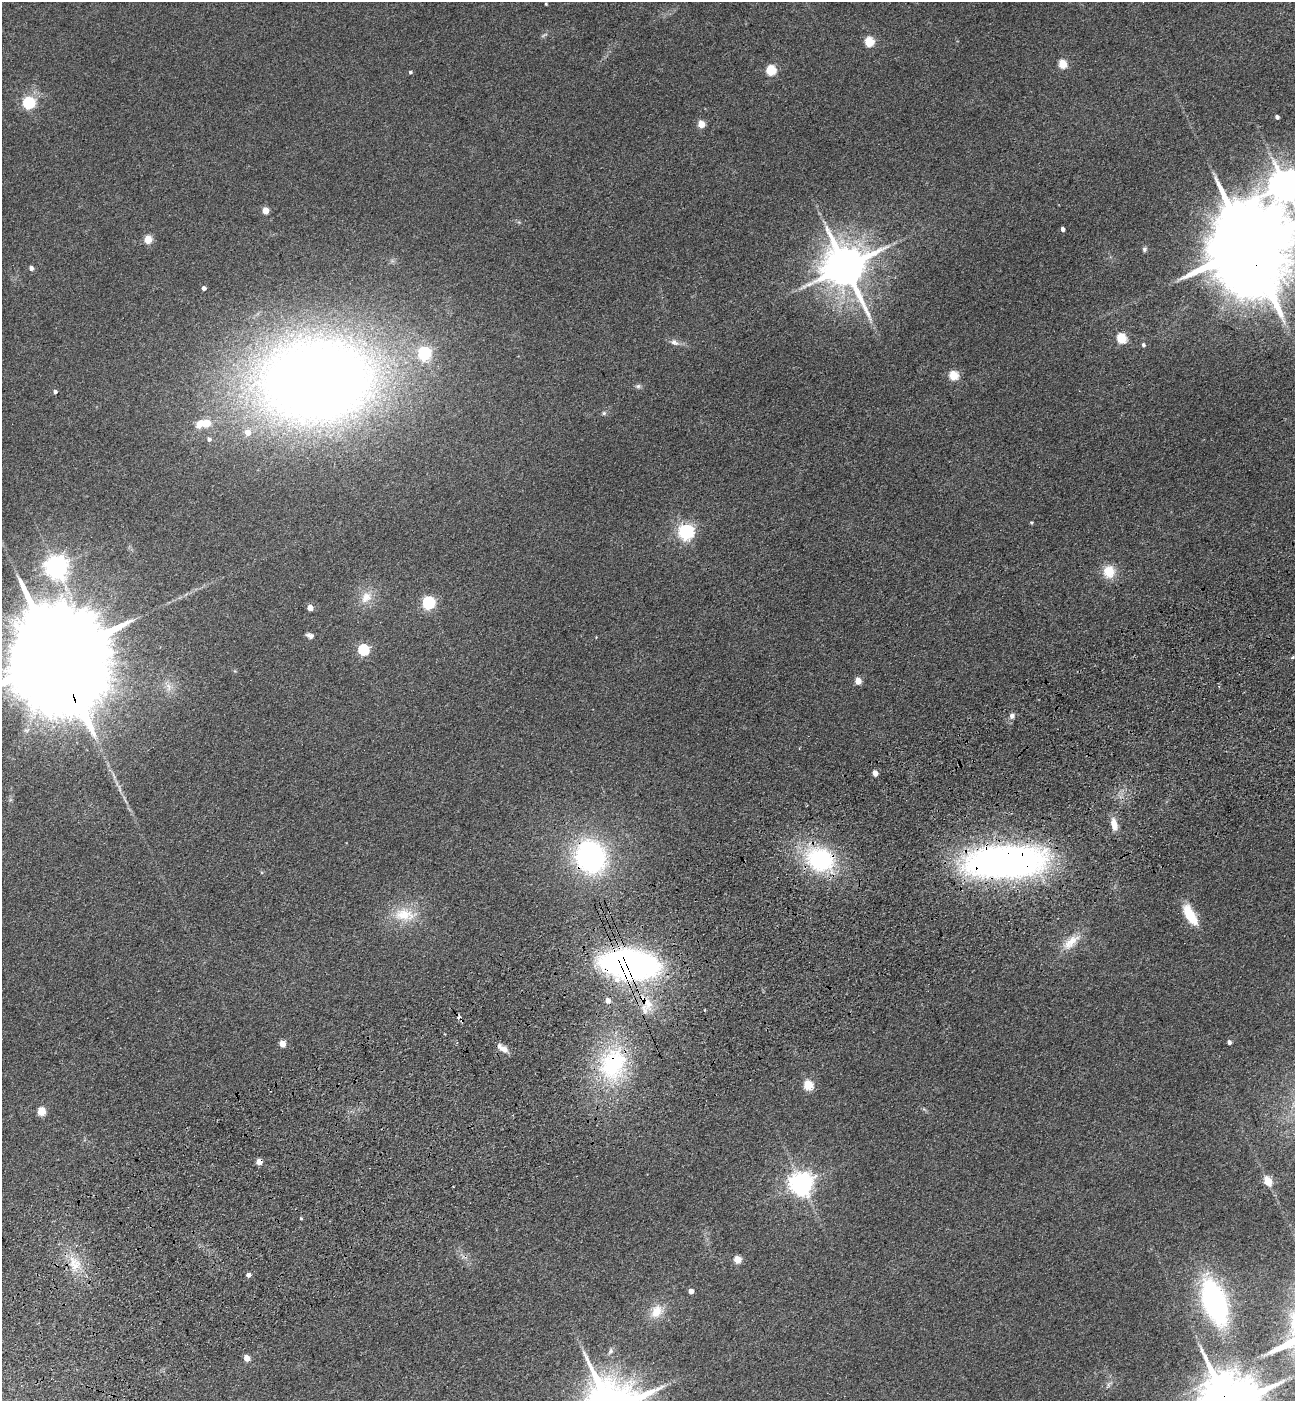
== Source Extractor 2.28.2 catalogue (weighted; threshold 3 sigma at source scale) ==
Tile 7 of 4 x 4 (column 3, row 2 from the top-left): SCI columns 2932-4224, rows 2911-4309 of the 5732 x 5819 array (HDU 1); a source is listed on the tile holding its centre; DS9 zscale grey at full resolution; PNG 1297 x 1403 px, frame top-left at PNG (2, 2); no overlay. Shown black and unused: <1% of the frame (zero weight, under 3 of 4 exposures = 6% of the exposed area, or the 3 px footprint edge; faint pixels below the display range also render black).
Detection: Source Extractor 2.28.2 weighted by HDU 2 'WHT'; one run over the whole footprint, this tile lists its part. Background 0.192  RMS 0.0084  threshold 0.038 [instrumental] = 3 sigma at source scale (4.5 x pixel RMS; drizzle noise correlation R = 1.50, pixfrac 1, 0.05/0.05 arcsec/px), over >= 5 px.
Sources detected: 76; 1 too faint to see at this stretch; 4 cosmic-ray / hot-pixel residue — not listed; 1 inside a brighter listed object's ellipse — not listed separately; the other 70 listed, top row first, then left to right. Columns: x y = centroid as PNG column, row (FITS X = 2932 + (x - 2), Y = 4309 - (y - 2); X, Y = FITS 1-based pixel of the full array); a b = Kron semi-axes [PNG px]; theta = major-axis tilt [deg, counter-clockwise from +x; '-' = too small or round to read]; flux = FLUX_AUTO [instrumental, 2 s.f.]
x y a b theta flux
546 4 3 3 - 0.86
869 42 5 5 - 45
1063 64 5 5 - 33
771 70 5 5 - 54
410 72 4 4 - 1.4
28 103 6 5 - 110
1277 117 4 4 - 2.5
701 124 5 5 - 19
1285 185 10 9 - 1600
265 211 5 4 - 14
1063 229 4 4 - 3
148 239 5 5 - 27
1249 247 32 21 -70 17000
1144 249 7 6 - 1.6
845 267 14 12 -63 3400
31 268 6 5 - 2.5
204 288 4 4 - 3.2
1121 338 6 5 - 50
674 342 12 7 -32 3.8
1143 345 5 4 - 1.7
424 353 6 6 - 140
953 376 5 5 - 37
316 380 84 62 2 1400
638 386 6 6 - 1.8
55 392 5 4 - 2.1
604 413 6 6 - 1.4
207 423 10 9 - 10
247 432 6 5 - 9.2
209 439 6 5 - 2.5
1031 522 4 4 - 1
686 532 6 6 - 240
56 567 7 7 - 670
1109 571 16 14 89 15
366 597 15 12 44 11
428 603 6 6 - 120
310 608 4 4 - 11
310 636 9 6 -19 3.1
363 650 5 5 - 83
56 656 62 21 -67 39000
858 681 5 4 - 15
168 687 13 6 -79 4.9
1012 716 7 6 - 3.3
875 773 4 4 - 7.6
1114 824 17 8 -77 8.5
590 857 41 35 -65 130
820 859 26 20 -21 100
1005 862 68 27 2 440
404 915 30 18 -8 26
1190 915 26 10 -60 22
1071 942 28 11 44 14
630 964 45 22 -5 320
648 1003 24 12 -81 17
1229 1042 4 4 - 2.7
282 1044 5 4 - 12
503 1048 16 7 -31 6.3
613 1064 49 37 66 91
808 1085 5 5 - 45
41 1111 5 5 - 30
1268 1181 6 5 - 27
801 1184 7 7 - 740
301 1218 4 3 - 0.93
737 1259 5 5 - 24
74 1264 22 15 -58 19
248 1275 4 4 - 4.1
691 1291 4 4 - 6.6
1215 1302 38 18 -71 200
656 1311 20 14 59 14
611 1351 9 6 63 2.6
247 1358 5 4 - 11
1247 1391 16 11 -5 220
Overlapping masked pixels (flux is a lower limit): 8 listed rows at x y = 1249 247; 56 656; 590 857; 820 859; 1005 862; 630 964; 648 1003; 613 1064
Isophote crosses this tile's border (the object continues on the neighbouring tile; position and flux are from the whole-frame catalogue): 4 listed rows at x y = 1285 185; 1249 247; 56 656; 1247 1391